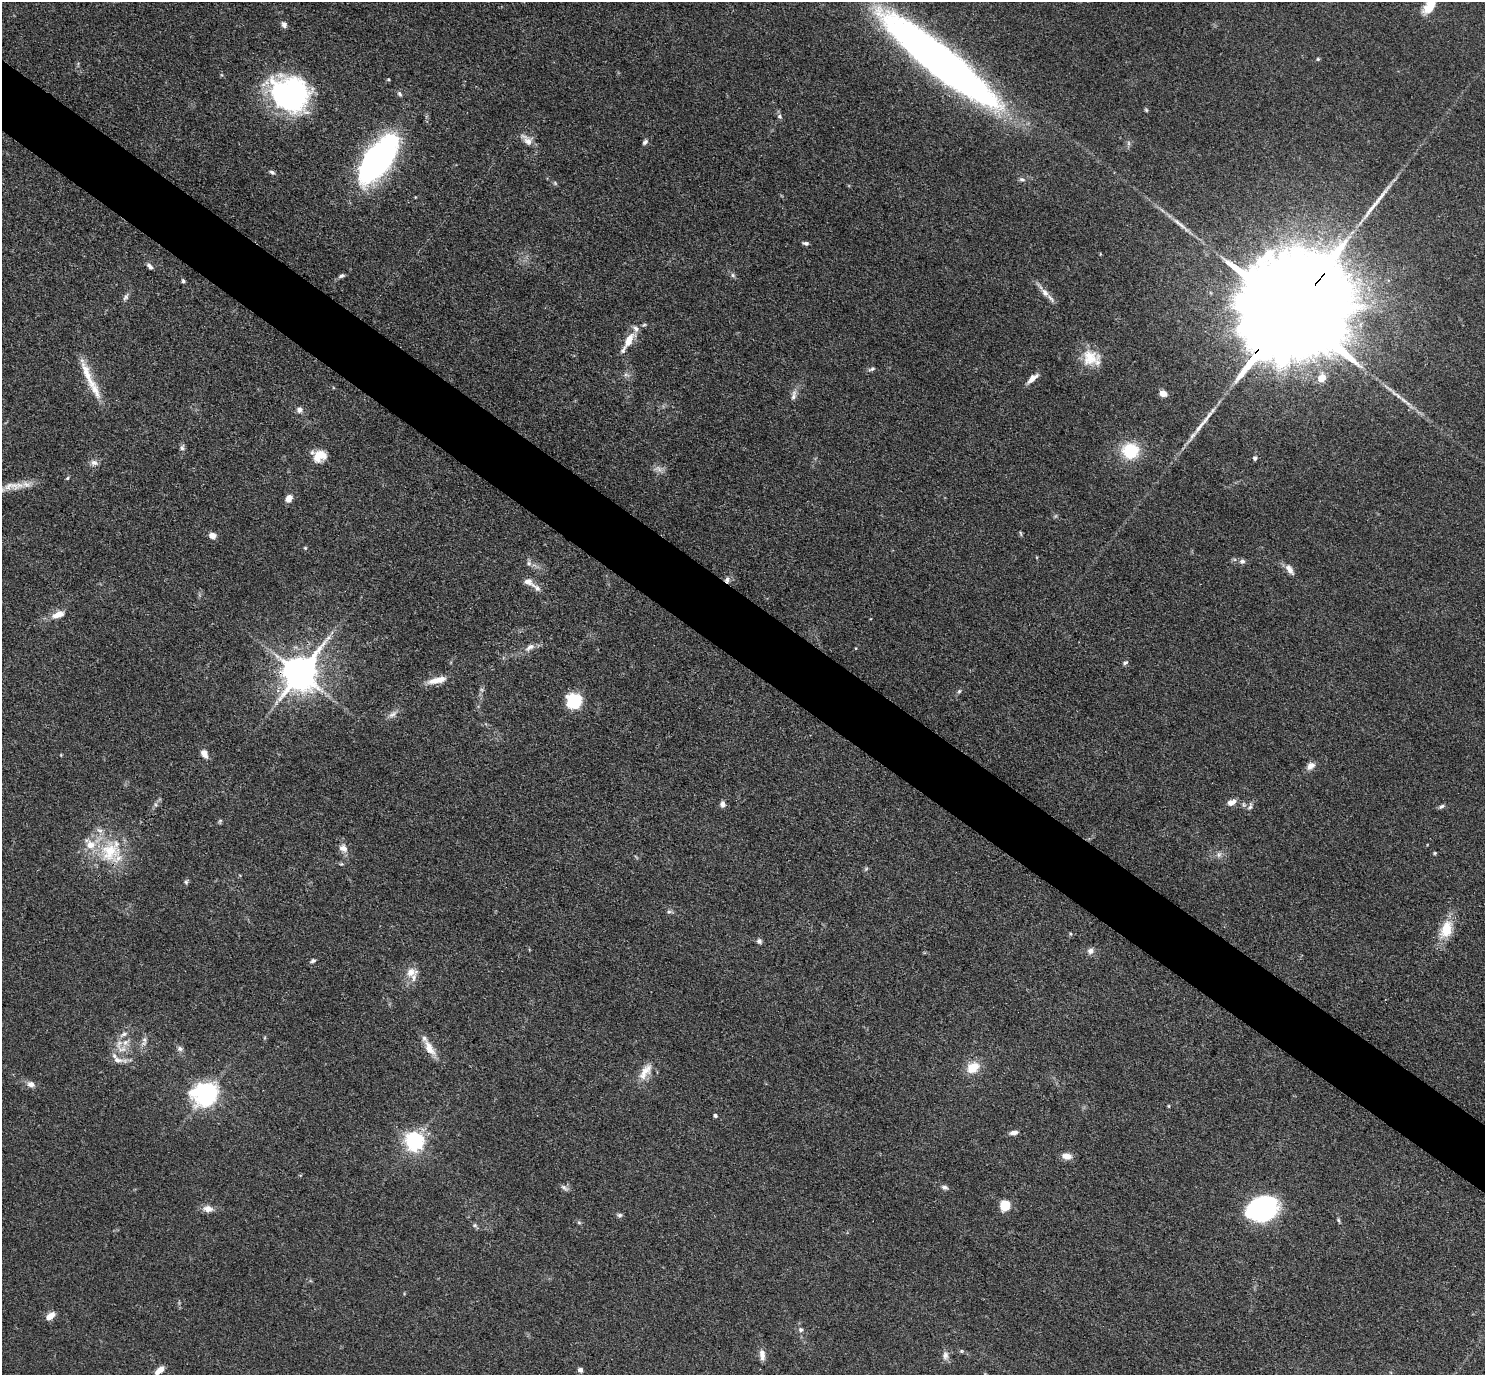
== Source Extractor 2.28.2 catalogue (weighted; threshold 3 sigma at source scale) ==
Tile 11 of 4 x 4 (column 3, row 3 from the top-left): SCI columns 2971-4453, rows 1670-3042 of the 5940 x 5944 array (HDU 1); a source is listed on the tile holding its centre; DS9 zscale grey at full resolution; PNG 1487 x 1377 px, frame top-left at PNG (2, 2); no overlay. Shown black and unused: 5% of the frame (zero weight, under 3 of 4 exposures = <1% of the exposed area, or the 3 px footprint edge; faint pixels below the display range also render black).
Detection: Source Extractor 2.28.2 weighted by HDU 2 'WHT'; one run over the whole footprint, this tile lists its part. Background 0.0727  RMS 0.0056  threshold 0.0253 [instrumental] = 3 sigma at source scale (4.5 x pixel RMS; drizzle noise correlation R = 1.50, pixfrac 1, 0.05/0.05 arcsec/px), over >= 5 px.
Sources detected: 126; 3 too faint to see at this stretch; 2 long thin detections or spike segments (spike, bleed or trail) — not listed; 12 inside a brighter listed object's ellipse — not listed separately; the other 109 listed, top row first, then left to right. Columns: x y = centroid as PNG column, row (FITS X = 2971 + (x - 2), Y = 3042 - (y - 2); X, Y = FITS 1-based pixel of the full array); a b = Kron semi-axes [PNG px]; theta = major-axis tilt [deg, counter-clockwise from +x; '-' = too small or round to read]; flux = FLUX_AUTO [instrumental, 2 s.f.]
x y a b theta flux
1429 6 21 12 58 10
284 25 8 7 - 2
1318 59 5 5 - 0.72
939 60 133 26 -39 400
289 94 38 33 -29 120
400 94 7 5 -53 1.3
1146 110 5 4 - 0.74
780 116 6 6 - 1.4
527 140 21 9 -43 5.3
645 142 8 5 46 1.5
1129 143 7 4 -89 1.2
378 160 48 21 54 200
272 172 8 5 -27 1.3
1022 180 8 5 -15 1.5
555 183 7 4 -46 0.83
806 243 7 4 -11 1.2
150 266 9 5 -50 1.8
733 275 7 5 -47 1.2
341 276 8 5 21 1.4
183 281 5 5 - 0.97
1045 292 14 8 -49 4
126 297 11 6 60 1.8
1288 314 63 21 49 39000
644 325 7 5 21 0.94
629 340 21 9 60 8.6
1090 358 25 20 7 14
872 369 10 4 16 1.3
86 373 39 9 -69 12
1032 378 15 6 41 4.4
1322 378 10 8 57 6.4
1163 393 7 6 - 5.1
794 395 17 6 78 3
299 410 8 8 - 2.2
182 448 7 7 - 1.6
1130 451 15 14 - 27
320 456 16 12 24 8.9
1255 458 6 5 - 1.3
94 463 10 7 -11 2.7
67 478 5 4 - 0.72
10 486 29 12 2 8.7
289 498 9 7 59 3.7
1021 533 7 3 -80 0.72
212 535 7 6 - 4.2
305 548 5 4 - 0.64
1242 561 8 7 - 1.6
529 563 10 5 -88 1.6
1290 570 14 7 -57 3.9
727 580 8 6 -86 2
528 582 13 9 -18 3.7
58 614 18 9 19 6.1
530 647 15 8 33 3.9
1125 663 7 5 32 1.3
300 674 11 9 51 1400
437 680 26 8 13 7.2
482 690 7 4 -71 1.1
959 691 6 5 - 0.99
573 701 16 16 - 20
393 714 14 7 40 2.9
204 753 11 7 -59 3.8
1310 766 12 9 38 3.6
1231 802 12 7 24 3.9
722 804 8 7 - 2.2
1250 806 12 6 75 1.9
1442 806 9 5 26 1.4
220 821 6 5 - 0.83
343 848 12 10 -37 3.9
110 852 34 28 44 33
1435 853 4 4 - 0.65
1219 855 7 6 - 1.8
341 864 5 5 - 0.77
866 869 6 5 - 0.92
186 882 7 5 76 1.1
669 912 6 6 - 1.2
1446 929 24 15 71 14
1070 934 6 4 -22 0.78
759 941 6 5 - 1.8
1090 951 8 7 - 2.8
313 961 6 5 - 1.2
411 972 15 12 54 6.1
144 1040 9 6 -80 2.1
119 1044 17 8 73 5.1
429 1048 23 9 -59 7.4
180 1049 8 6 -13 1.6
117 1060 15 9 -14 4.5
973 1067 13 10 32 12
645 1072 26 11 55 8.2
31 1084 11 8 -17 3.3
206 1094 9 8 - 380
1169 1106 5 3 - 0.54
715 1116 4 4 - 1.1
1014 1133 10 5 9 2.8
414 1141 7 6 - 280
1067 1156 11 7 -5 4.9
945 1187 10 6 -21 1.7
564 1188 12 5 -38 1.7
1005 1206 6 5 - 34
208 1209 14 9 -5 4.2
1262 1209 26 19 20 92
619 1215 7 6 - 1.3
1338 1220 6 4 -72 0.86
579 1222 5 5 - 0.85
475 1225 7 6 - 1.2
50 1316 11 6 36 5.2
801 1330 7 6 - 1.7
961 1351 6 5 - 0.86
762 1355 15 7 -83 3.6
945 1356 13 8 -89 3.1
159 1370 13 6 40 5.1
580 1370 6 5 - 1.9
Overlapping masked pixels (flux is a lower limit): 3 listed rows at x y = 1288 314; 727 580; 300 674
Isophote crosses this tile's border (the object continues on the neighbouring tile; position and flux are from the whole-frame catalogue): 3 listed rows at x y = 1429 6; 939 60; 10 486